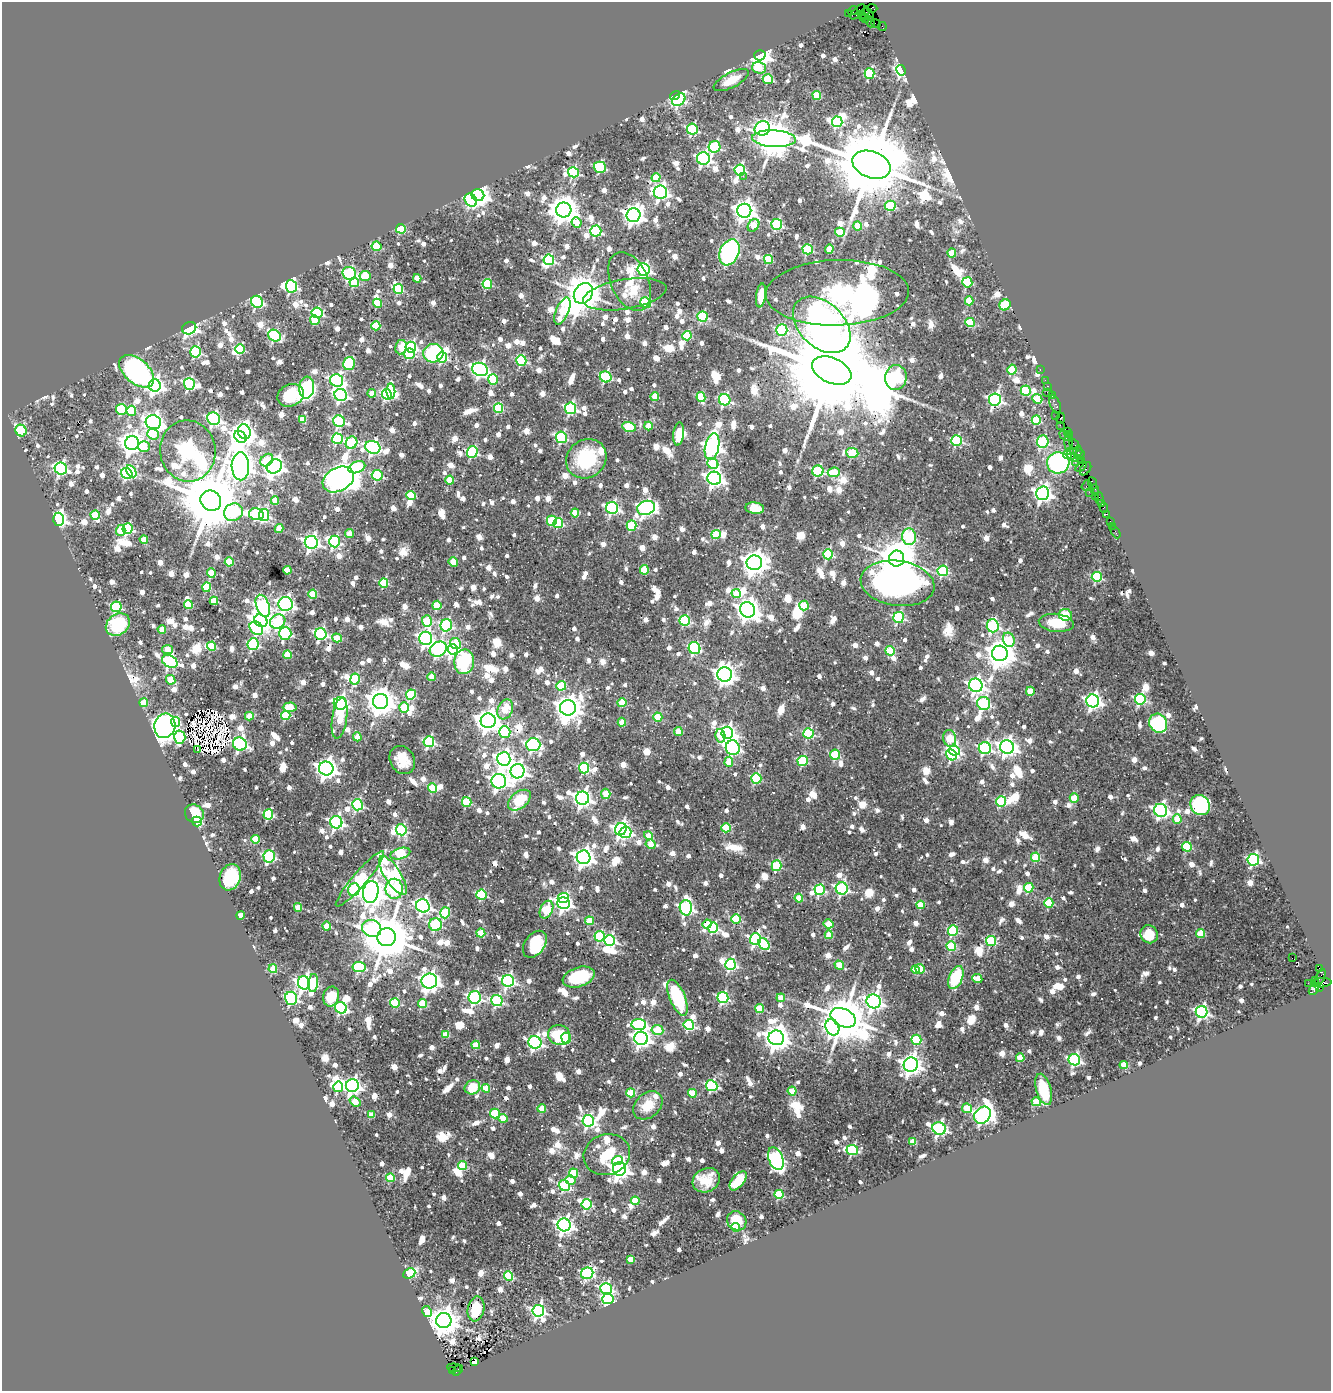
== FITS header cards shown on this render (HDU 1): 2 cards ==
NAXIS1  =                 1329
NAXIS2  =                 1389

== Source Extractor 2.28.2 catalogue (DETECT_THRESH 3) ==
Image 1329 x 1389 px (HDU 1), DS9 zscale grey, 1 PNG px = 1 image px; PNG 1333 x 1393 px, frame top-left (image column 1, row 1389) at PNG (2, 2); each listed source drawn as its Kron ellipse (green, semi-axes under 4 px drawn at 4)
Background 1.5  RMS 0.027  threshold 0.0796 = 3 sigma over >= 5 px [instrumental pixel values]
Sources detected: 1556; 9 with non-positive FLUX_AUTO (blend fragments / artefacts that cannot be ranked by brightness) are neither listed nor drawn; of the other 1547, the 500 brightest by FLUX_AUTO listed and drawn (1047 fainter detections omitted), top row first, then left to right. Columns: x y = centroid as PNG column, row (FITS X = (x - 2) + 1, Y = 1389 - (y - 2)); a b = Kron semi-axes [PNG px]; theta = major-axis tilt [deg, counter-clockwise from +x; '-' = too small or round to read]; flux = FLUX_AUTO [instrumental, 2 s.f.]
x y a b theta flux
872 8 5 3 - 95
853 11 5 3 - 150
858 12 9 4 49 500
848 14 3 3 - 170
864 14 7 3 65 330
868 14 7 3 -59 190
861 15 4 3 - 300
865 19 4 3 - 250
870 22 6 3 -67 310
876 24 5 2 - 100
882 27 4 2 - 91
760 55 6 5 - 1400
759 68 7 5 -16 43
901 70 5 4 - 440
869 73 5 5 - 160
768 79 5 5 - 120
731 80 19 7 27 41
675 95 5 4 - 200
817 95 4 4 - 77
679 100 7 5 43 250
837 122 5 5 - 240
762 128 8 7 - 360
692 129 5 5 - 210
774 139 22 8 -3 5900
715 147 6 5 - 210
703 158 6 6 - 490
871 165 20 13 -20 38000
600 167 6 5 - 210
740 170 5 5 - 240
573 172 5 5 - 240
743 176 2 2 - 53
656 178 4 4 - 58
660 192 7 6 - 660
478 195 6 6 - 1700
471 200 7 5 -49 250
890 206 5 5 - 100
564 210 8 7 - 3100
744 211 7 7 - 1500
633 215 7 6 - 1400
576 222 5 5 - 49
777 224 5 5 - 230
753 225 7 5 53 51
858 226 4 4 - 67
401 229 5 4 - 120
596 231 5 5 - 210
840 232 5 4 - 69
377 246 5 4 - 110
808 249 5 5 - 160
829 249 4 4 - 45
729 252 13 9 67 420
952 253 4 4 - 68
768 259 4 4 - 100
549 260 5 5 - 220
644 269 6 6 - 460
349 273 7 6 - 200
365 276 5 5 - 76
417 278 4 4 - 41
354 282 5 4 - 100
630 282 31 18 -65 57
967 282 5 5 - 130
487 284 5 4 - 150
291 286 6 5 - 320
398 289 5 4 - 140
583 293 11 9 54 5100
837 293 71 32 2 1400
625 294 42 15 9 48
761 295 12 5 82 42
969 301 4 4 - 62
257 302 6 5 - 290
377 303 4 4 - 84
646 303 5 5 - 180
1005 305 6 5 - 74
562 311 14 6 67 100
317 313 5 5 - 230
702 316 5 5 - 150
315 320 5 4 - 72
970 322 5 4 - 100
822 325 33 22 -43 1600
376 326 4 4 - 96
189 328 7 6 - 310
782 330 6 5 - 220
274 336 7 5 -36 230
687 336 5 4 - 110
401 347 7 6 - 51
411 347 5 5 - 260
240 349 5 5 - 130
196 352 5 5 - 190
433 353 10 9 - 210
409 354 5 5 - 150
442 357 5 5 - 190
521 361 5 5 - 190
349 363 7 5 76 120
480 369 8 6 -21 680
1040 369 3 2 - 63
832 370 21 12 -24 72000
1012 370 5 4 - 82
137 371 20 12 -41 580
606 377 6 5 - 220
896 377 12 10 82 490
493 379 5 4 - 100
337 380 6 6 - 450
1045 380 2 2 - 53
189 384 6 5 - 310
155 385 6 6 - 830
1048 386 3 2 - 76
307 388 11 7 84 290
391 391 7 4 -90 130
1026 391 5 5 - 130
1048 392 5 2 - 270
372 393 4 4 - 42
387 394 5 4 - 260
291 395 13 11 24 88
341 395 6 6 - 470
1052 396 3 2 - 75
655 397 4 4 - 56
701 397 5 4 - 110
1037 399 5 4 - 69
725 400 6 5 - 300
995 400 6 6 - 510
1055 405 10 5 -66 330
498 408 5 4 - 130
570 408 6 5 - 290
121 409 5 5 - 140
131 411 5 5 - 88
1056 415 3 2 - 120
1061 418 5 3 - 250
214 419 6 6 - 390
303 419 4 4 - 56
1036 420 5 4 - 100
339 421 6 5 - 250
153 422 8 7 - 1200
1060 425 2 2 - 170
648 426 4 4 - 54
629 427 7 4 -15 130
21 430 6 5 - 160
1067 431 3 2 - 65
244 432 7 6 - 660
153 434 6 5 - 72
679 434 12 5 83 43
1070 435 3 3 - 140
1065 436 6 3 -42 820
240 437 7 5 -40 780
561 437 6 5 - 220
337 439 5 5 - 200
957 441 5 5 - 210
1043 441 6 6 - 160
1069 442 9 4 90 640
132 443 7 7 - 1800
352 443 6 5 - 180
1074 444 5 3 - 120
144 446 6 5 - 47
373 447 8 6 -20 500
712 447 14 7 78 1000
188 451 31 27 -83 1300
1070 451 2 2 - 69
1078 451 5 2 - 300
472 452 6 5 - 210
852 453 6 5 - 110
1068 455 4 4 - 48
1079 455 5 3 - 250
1074 458 4 3 - 380
586 459 21 18 39 120
267 460 7 5 42 46
1077 461 6 3 40 210
1082 461 3 2 - 67
1058 463 11 10 - 280
713 464 6 5 - 68
240 466 14 8 -88 2800
274 466 8 6 30 1200
357 467 9 5 21 110
1081 467 6 3 38 280
61 469 6 6 - 480
1085 469 7 5 57 190
131 471 7 4 -60 61
818 471 5 5 - 200
834 472 6 4 6 52
127 473 6 5 - 330
377 475 5 5 - 160
714 478 7 6 - 1000
338 479 16 11 28 2200
450 480 4 4 - 59
1093 483 6 3 -67 210
1087 485 6 3 53 200
1095 490 6 3 -80 130
1089 492 2 2 - 150
1042 493 7 6 - 850
411 495 5 4 - 69
1095 497 3 2 - 200
1099 498 6 4 -87 210
211 501 11 9 -44 20000
275 501 4 4 - 42
1102 504 3 2 - 93
612 508 6 6 - 390
646 508 9 7 20 630
755 508 9 5 -7 67
1104 508 5 3 - 190
233 512 9 8 - 200
575 513 4 4 - 62
256 514 7 6 - 210
1107 514 3 2 - 44
95 515 4 4 - 80
264 515 6 5 - 220
59 519 6 5 - 700
552 521 5 5 - 110
1110 521 3 2 - 88
558 523 5 4 - 130
631 525 5 5 - 140
1113 526 3 2 - 43
127 529 5 5 - 190
279 529 4 4 - 48
121 530 5 4 - 56
1116 532 7 2 -63 75
349 534 4 4 - 43
716 534 4 4 - 83
909 537 8 7 - 170
144 539 4 4 - 44
334 541 6 5 - 230
311 542 6 6 - 650
828 554 5 5 - 170
897 559 8 7 - 7000
229 562 4 4 - 83
453 562 5 4 - 59
754 563 8 7 - 2200
287 570 4 4 - 62
644 570 5 4 - 80
943 571 5 5 - 180
211 573 5 4 - 68
1097 577 5 5 - 180
384 583 5 4 - 130
898 583 37 22 -8 1100
207 587 4 4 - 99
736 593 5 4 - 50
313 594 4 4 - 78
214 601 4 4 - 89
188 604 4 4 - 97
286 604 7 7 - 720
437 605 5 4 - 75
263 606 11 6 -70 360
804 606 5 4 - 90
116 607 5 5 - 200
747 610 8 7 - 1700
1066 615 6 5 - 63
898 617 5 5 - 230
685 620 5 5 - 180
261 621 7 6 - 1900
278 621 8 7 - 140
427 621 6 5 - 110
1056 623 17 9 -6 68
118 625 13 10 36 130
446 625 6 6 - 260
993 626 6 6 - 290
256 628 7 6 - 100
162 629 4 4 - 44
285 633 6 6 - 220
321 634 6 5 - 330
337 638 5 4 - 50
426 638 6 6 - 610
1009 640 7 5 -69 63
253 644 6 5 - 200
455 644 6 5 - 79
212 646 4 4 - 110
694 648 6 5 - 250
167 649 5 4 - 46
438 649 9 7 30 410
453 649 5 5 - 490
890 651 5 4 - 92
1000 653 8 7 - 3200
287 655 4 4 - 58
170 661 8 6 -29 340
464 662 12 10 86 160
725 674 7 7 - 1200
432 677 4 4 - 43
355 679 5 4 - 130
171 680 5 4 - 63
976 685 7 6 - 740
561 686 5 4 - 92
1030 691 4 4 - 62
411 695 5 5 - 130
1140 699 5 5 - 240
381 701 7 7 - 3000
1093 701 6 6 - 760
144 703 4 4 - 48
340 703 6 6 - 590
622 703 4 4 - 71
984 703 7 6 - 290
290 707 7 4 2 76
404 707 5 5 - 60
568 708 8 7 - 2400
505 709 10 7 67 51
249 716 4 4 - 52
286 716 5 4 - 99
658 717 4 4 - 80
340 718 21 7 82 48
488 721 7 7 - 1900
176 722 5 4 - 120
622 722 4 4 - 57
1158 723 10 8 -57 170
165 726 12 10 75 1200
678 731 4 4 - 42
505 732 6 5 - 170
727 733 6 6 - 680
808 733 5 5 - 180
720 736 7 5 -78 52
180 737 6 5 - 180
357 737 4 4 - 49
950 738 8 6 -78 78
429 742 5 5 - 270
240 744 7 6 - 480
533 745 7 6 - 360
1007 747 7 6 - 1000
733 748 7 7 - 490
985 748 6 6 - 340
198 749 2 2 - 65
954 751 5 5 - 320
835 755 5 5 - 130
952 755 6 5 - 170
504 759 7 7 - 980
402 760 15 12 -59 41
803 761 5 5 - 150
729 762 5 4 - 58
326 768 7 7 - 1300
584 768 5 5 - 210
517 771 7 7 - 900
756 778 5 5 - 160
499 781 7 7 - 800
432 788 5 4 - 84
606 794 5 4 - 45
583 798 6 6 - 870
1074 798 4 4 - 58
519 800 13 8 39 69
467 802 5 5 - 120
1001 802 5 5 - 160
357 805 5 5 - 270
1200 805 10 9 - 230
1160 810 7 6 - 620
194 814 10 8 -38 55
268 814 5 5 - 190
1177 819 4 4 - 54
197 822 5 4 - 150
336 822 6 6 - 480
726 828 4 4 - 84
621 829 6 5 - 690
401 830 5 5 - 210
625 833 6 5 - 210
648 836 4 4 - 43
255 839 4 4 - 65
651 844 5 4 - 48
1187 847 5 4 - 130
400 854 10 5 17 180
269 856 6 5 - 260
584 857 7 6 - 1200
1036 857 4 4 - 90
1253 860 6 5 - 340
776 866 5 5 - 150
393 875 22 8 -57 440
230 877 13 10 70 120
360 879 36 7 49 190
842 888 6 6 - 340
1029 888 5 4 - 96
394 889 10 8 89 280
354 890 6 6 - 210
820 890 5 5 - 200
371 892 11 7 80 2800
481 895 5 5 - 170
563 898 5 5 - 100
799 898 4 4 - 60
564 903 6 5 - 570
1049 903 5 4 - 110
920 905 4 4 - 55
423 906 7 6 - 640
298 907 4 4 - 56
686 908 8 6 -87 510
546 910 9 6 64 150
445 913 6 5 - 120
240 915 4 4 - 45
736 919 4 4 - 120
589 921 4 4 - 66
707 924 4 4 - 48
828 924 5 4 - 46
435 925 6 6 - 170
327 926 4 4 - 50
372 928 9 8 - 290
713 928 5 5 - 190
953 931 5 5 - 160
481 933 4 4 - 75
1200 933 4 4 - 70
1149 934 9 8 - 51
829 935 4 4 - 49
600 936 5 5 - 160
386 937 9 9 - 10000
755 939 6 5 - 380
609 940 5 5 - 270
991 941 5 5 - 180
535 944 15 10 53 54
764 944 6 5 - 110
951 946 5 4 - 100
1292 958 2 2 - 280
730 964 5 5 - 320
839 965 5 4 - 56
359 967 6 5 - 210
1320 968 3 3 - 910
273 969 4 4 - 77
915 969 4 4 - 53
920 969 5 4 - 76
579 977 16 9 18 110
956 977 12 6 69 110
1320 977 8 4 69 790
977 979 5 4 - 45
1315 980 3 2 - 42
429 981 8 7 - 1000
508 981 6 6 - 450
304 983 7 6 - 670
313 983 9 5 83 120
1308 983 2 2 - 45
1321 983 10 4 5 550
1319 987 3 3 - 190
1314 990 5 4 - 920
331 996 10 8 75 51
475 997 6 6 - 400
291 998 6 6 - 290
677 998 19 7 -68 150
723 998 5 5 - 280
781 998 4 4 - 43
497 1001 6 5 - 260
874 1001 7 7 - 820
395 1003 5 4 - 110
422 1004 4 4 - 70
341 1008 6 5 - 280
760 1009 4 4 - 84
1202 1012 6 6 - 480
843 1018 13 9 -26 9200
639 1024 7 5 -8 300
689 1025 5 5 - 220
832 1027 8 6 -66 700
657 1030 6 5 - 78
445 1035 4 4 - 47
559 1035 11 10 - 90
566 1038 5 5 - 96
641 1038 7 6 - 990
776 1038 8 7 - 2400
916 1040 5 5 - 130
535 1042 6 6 - 520
476 1045 4 4 - 61
1020 1058 4 4 - 50
1074 1060 6 5 - 330
911 1065 7 7 - 1400
1124 1065 4 4 - 63
352 1085 6 6 - 730
712 1086 6 5 - 260
338 1087 5 5 - 120
472 1087 8 7 - 49
486 1088 4 4 - 59
1044 1089 16 7 -73 67
792 1091 4 4 - 66
631 1093 4 4 - 82
692 1093 4 4 - 76
355 1102 6 4 -37 56
1036 1102 5 4 - 59
648 1105 16 12 41 44
542 1108 4 4 - 51
967 1108 5 4 - 83
495 1114 5 5 - 120
371 1115 4 4 - 48
982 1115 9 7 47 910
503 1118 4 4 - 51
588 1121 6 6 - 410
939 1128 7 6 - 500
913 1142 4 4 - 46
852 1150 6 5 - 200
607 1155 23 20 18 89
776 1159 12 7 -70 450
617 1160 5 4 - 72
462 1166 4 4 - 98
619 1169 7 6 - 1200
573 1173 5 4 - 78
390 1178 4 4 - 88
570 1180 5 4 - 54
706 1180 14 11 28 42
738 1181 11 6 51 52
564 1186 6 5 - 180
779 1194 4 4 - 130
635 1201 4 4 - 51
587 1204 5 5 - 180
737 1221 10 9 - 55
564 1225 6 6 - 890
735 1227 4 4 - 83
630 1259 4 4 - 45
409 1273 6 5 - 120
587 1273 6 5 - 290
508 1276 5 4 - 110
606 1289 6 5 - 310
608 1299 5 5 - 270
476 1309 12 8 78 50
538 1311 6 6 - 460
427 1312 5 5 - 59
444 1321 7 7 - 2900
474 1362 4 4 - 41
454 1368 7 3 -5 240
452 1370 4 2 - 140
457 1370 6 3 48 400
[1047 fainter detections neither listed nor drawn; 9 non-positive-flux detections neither listed nor drawn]